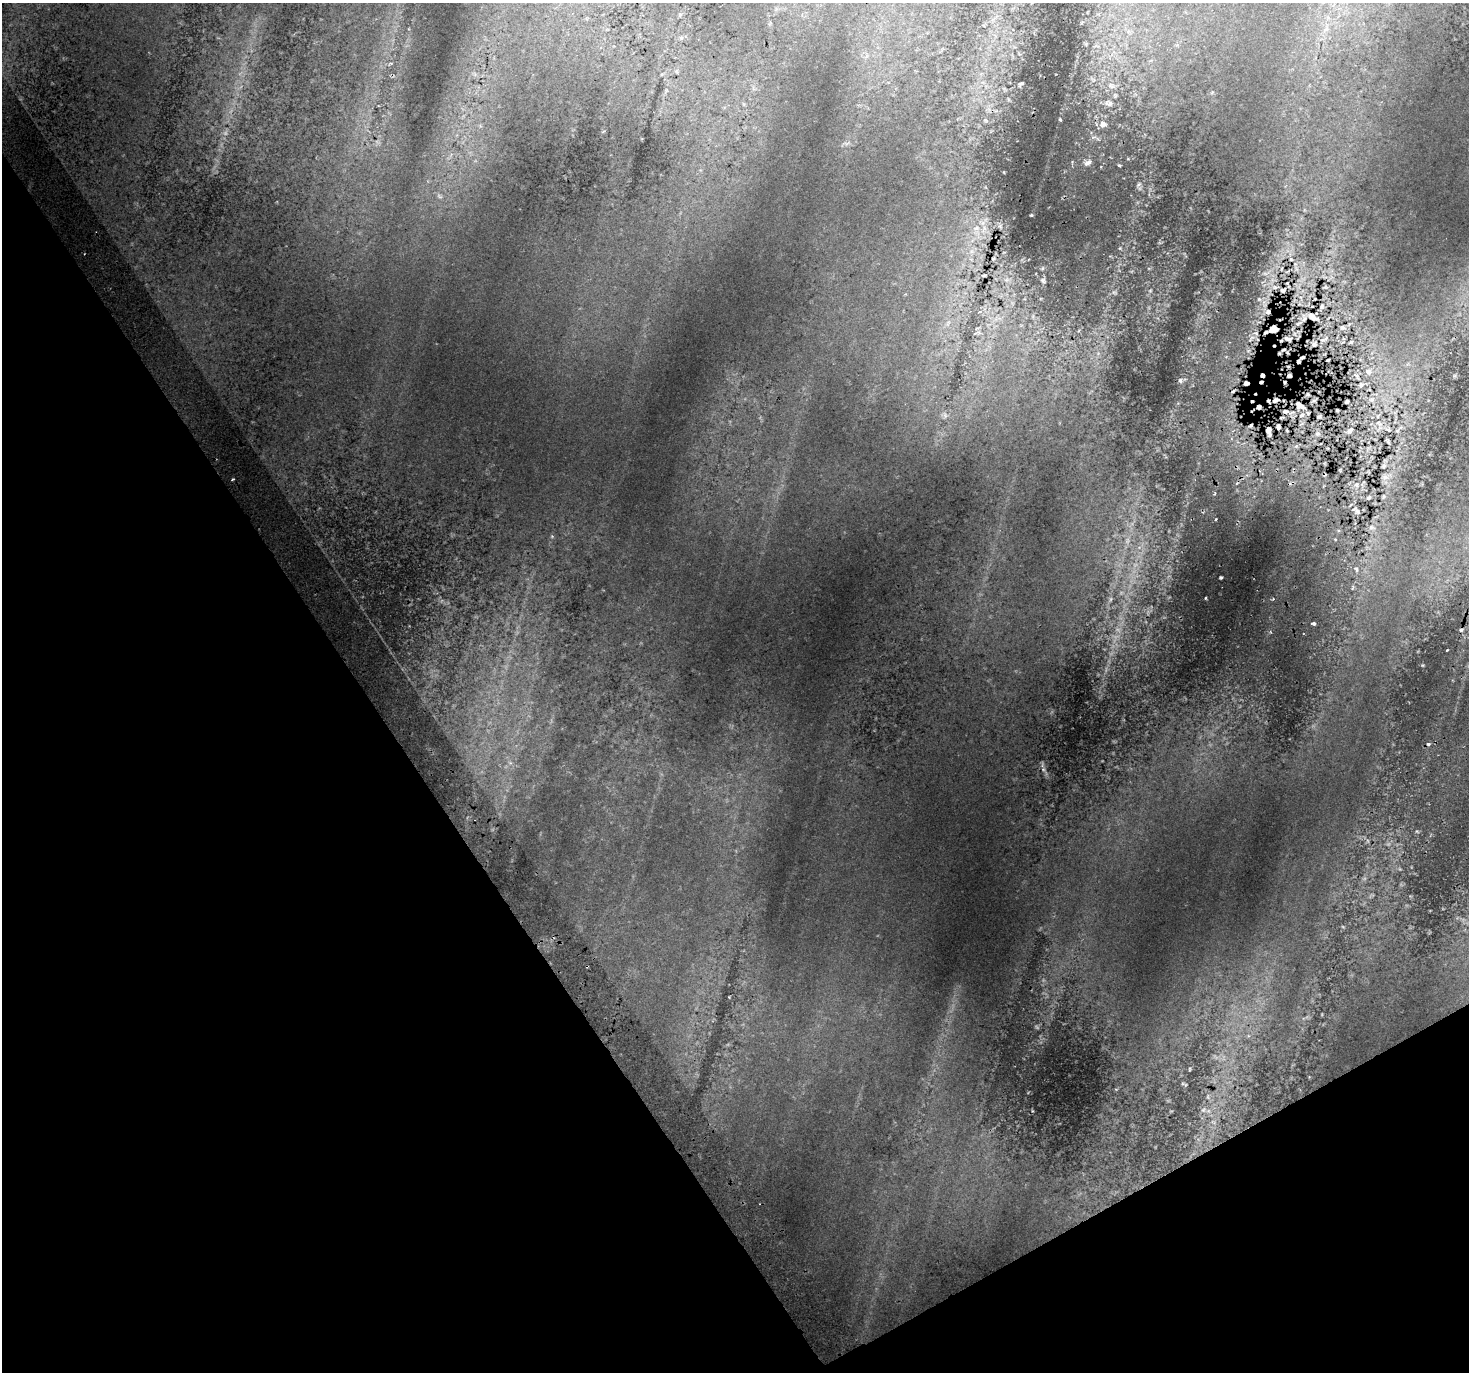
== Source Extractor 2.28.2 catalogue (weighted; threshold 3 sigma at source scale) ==
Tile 14 of 4 x 4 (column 2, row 4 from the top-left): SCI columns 1507-2973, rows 199-1568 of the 5943 x 5816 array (HDU 1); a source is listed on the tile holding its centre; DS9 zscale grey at full resolution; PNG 1471 x 1374 px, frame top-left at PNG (2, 3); no overlay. Shown black and unused: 31% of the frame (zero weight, under 2 of 3 exposures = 3% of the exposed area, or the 3 px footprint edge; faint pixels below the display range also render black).
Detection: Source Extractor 2.28.2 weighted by HDU 2 'WHT'; one run over the whole footprint, this tile lists its part. Background 0.0633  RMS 0.015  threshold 0.0661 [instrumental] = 3 sigma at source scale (4.5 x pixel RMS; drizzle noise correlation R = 1.50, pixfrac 1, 0.0396/0.0396 arcsec/px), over >= 5 px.
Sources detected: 186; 36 too faint to see at this stretch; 26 cosmic-ray / hot-pixel residue — not listed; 15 inside a brighter listed object's ellipse — not listed separately; the other 109 listed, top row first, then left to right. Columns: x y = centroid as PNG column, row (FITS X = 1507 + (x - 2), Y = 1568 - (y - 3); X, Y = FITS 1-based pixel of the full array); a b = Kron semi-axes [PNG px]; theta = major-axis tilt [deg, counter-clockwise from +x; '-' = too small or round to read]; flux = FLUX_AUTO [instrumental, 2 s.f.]
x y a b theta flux
680 15 7 5 69 2.7
1326 28 20 9 70 22
1128 32 8 6 -70 6.5
681 38 7 6 - 3.5
1086 44 6 5 - 1.9
1110 56 20 6 45 15
1151 61 9 4 19 3.1
391 63 7 3 19 2.3
676 71 7 5 -74 2.3
475 74 7 6 - 4.3
1093 79 12 8 -44 9.6
983 82 7 5 -1 3.9
1021 84 5 3 - 3
1112 86 21 11 -6 25
1135 94 7 6 - 4.5
1008 100 7 4 -58 2.1
1109 103 16 11 -8 16
988 109 11 10 - 9.9
1060 119 3 2 - 1.8
985 120 8 7 - 4.1
1103 124 11 10 - 12
480 126 9 6 77 5.7
1094 137 11 5 16 5.7
847 143 9 4 0 3.6
1128 159 6 3 -18 1.7
1088 163 11 7 31 8.3
1119 165 4 4 - 2
1139 184 11 6 58 5.6
1031 215 2 2 - 1.4
1000 226 7 5 -43 2.9
976 228 11 10 - 14
1120 248 5 5 - 2.1
972 251 9 7 0 6.4
1185 255 9 3 -60 1.6
1303 263 9 6 -84 5.5
1042 268 6 4 70 1.8
984 275 4 2 - 1.7
1330 278 13 4 46 4.7
1007 280 8 6 41 5.1
1043 281 8 6 -59 3.5
1272 281 37 12 35 42
1283 290 10 7 29 7.7
1150 291 8 6 73 4.4
1114 292 10 7 -11 5.8
1300 298 10 5 -64 6.8
1264 303 23 11 82 26
1322 307 11 6 65 5.7
1312 317 20 7 -26 11
977 328 6 3 18 1.9
1343 328 9 6 -7 5.1
1273 329 10 7 15 13
1079 331 7 3 71 2.3
975 333 9 3 26 1.4
1251 338 13 7 46 8.9
1326 338 9 6 53 5.5
1288 339 12 6 -13 7.2
1342 342 7 2 21 1.5
1351 342 5 4 - 2.3
1314 344 8 8 - 6.7
1098 353 9 7 90 7.3
1369 371 13 11 36 13
1357 376 15 6 -47 5.3
1180 380 7 6 - 4.5
1275 400 8 5 24 4.7
1314 400 7 4 35 2.4
1371 400 10 8 1 8.2
1347 402 4 3 - 2.7
1300 406 10 5 -30 8.4
1285 411 7 5 -1 3.8
945 415 11 7 83 5.6
1302 415 10 6 42 6.5
1319 417 4 3 - 2.7
1379 423 13 9 -42 12
1268 430 6 4 81 4
1350 430 10 6 39 5.8
1397 430 6 4 28 1.9
1287 431 3 2 - 1.2
1318 434 7 7 - 4.8
1387 441 5 3 - 3
1296 446 6 5 - 2.6
1165 456 7 3 -54 1.6
1384 466 6 4 45 2.6
1340 470 3 2 - 1.5
1386 476 13 7 19 6.4
233 479 3 3 - 2.4
1356 485 9 8 - 7.9
1369 497 4 3 - 2.3
1383 497 4 3 - 2
1356 510 10 6 -50 4.8
1216 519 2 2 - 1.3
1372 528 12 8 -15 5.5
552 536 6 5 - 2
1335 539 4 3 - 1.2
1356 569 10 6 -63 5.1
1221 577 3 3 - 1.9
1353 587 8 4 88 2.7
1205 598 3 2 - 1.2
1273 599 4 3 - 1.4
1313 624 4 3 - 2.9
1447 650 3 2 - 1.2
1423 665 5 4 - 1.7
510 763 6 6 - 4.5
1044 770 15 6 -54 6.5
1417 831 5 4 - 2
729 997 3 2 - 1
1190 1069 5 2 - 1.3
1183 1083 7 4 -1 1.7
1203 1110 9 7 33 4.9
1213 1122 9 4 -27 2.9
Overlapping masked pixels (flux is a lower limit): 16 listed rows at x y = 1272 281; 1283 290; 1264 303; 1312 317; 1343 328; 1273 329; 1251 338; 1288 339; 1314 344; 1275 400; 1347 402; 1300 406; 1285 411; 1268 430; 1356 485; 1356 569
Unlisted compact peaks at least as high as the median listed source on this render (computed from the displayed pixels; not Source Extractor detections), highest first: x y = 1004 172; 1028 1093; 1116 1089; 1454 376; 1410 896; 604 131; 1081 23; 1178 403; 1215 493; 409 626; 1101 167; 1072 162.